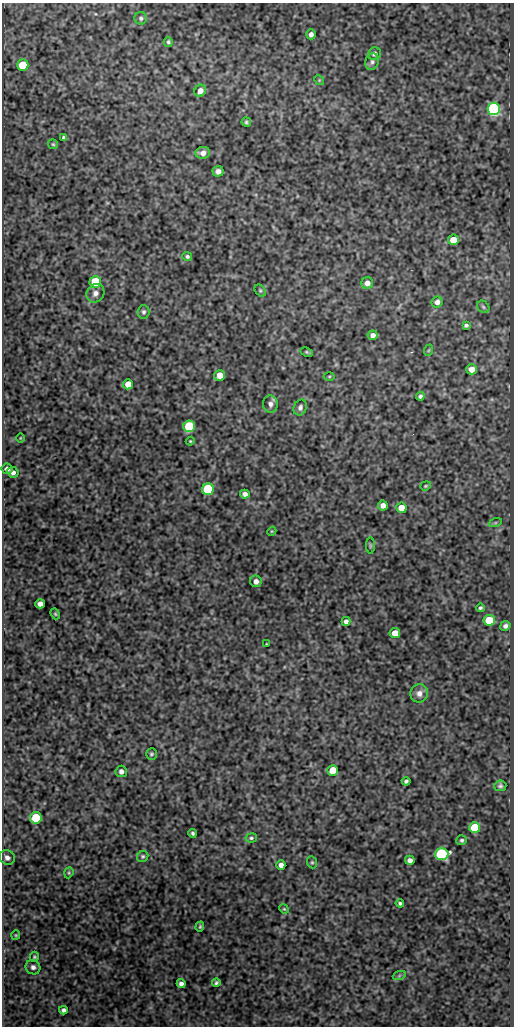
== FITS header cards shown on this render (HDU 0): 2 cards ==
NAXIS1  =                  512
NAXIS2  =                 1024

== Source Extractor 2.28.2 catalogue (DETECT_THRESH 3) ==
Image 512 x 1024 px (HDU 0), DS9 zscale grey, 1 PNG px = 1 image px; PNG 516 x 1028 px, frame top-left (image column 1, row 1024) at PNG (2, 3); each listed source drawn as its Kron ellipse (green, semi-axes under 4 px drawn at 4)
Background 293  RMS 0.76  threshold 2.29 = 3 sigma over >= 5 px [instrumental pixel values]
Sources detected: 84; all 84 listed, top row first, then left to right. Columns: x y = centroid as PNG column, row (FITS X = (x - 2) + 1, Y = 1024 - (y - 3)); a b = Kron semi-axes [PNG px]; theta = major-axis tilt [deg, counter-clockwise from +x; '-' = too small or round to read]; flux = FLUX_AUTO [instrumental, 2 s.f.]
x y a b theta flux
141 18 6 6 - 130
311 34 5 4 - 200
168 42 5 4 - 94
374 54 6 6 - 180
372 62 8 6 75 170
23 65 5 5 - 1500
319 80 5 4 - 60
200 91 6 5 - 360
494 109 6 6 - 12000
246 122 5 4 - 92
63 137 3 3 - 86
53 144 5 5 - 68
203 153 7 6 - 290
218 171 5 5 - 220
453 240 5 5 - 720
187 256 5 4 - 100
95 282 6 5 - 2700
367 283 6 6 - 300
260 291 7 5 -49 77
95 293 10 8 52 260
437 302 6 5 - 240
483 307 7 5 -46 95
144 312 7 6 - 120
466 325 4 4 - 100
373 335 5 5 - 230
429 350 6 3 71 51
306 352 6 4 -27 72
471 369 5 5 - 400
220 375 6 5 - 520
329 376 5 3 - 51
128 384 5 5 - 580
420 396 4 4 - 120
270 404 9 7 -84 250
300 408 8 6 68 180
189 426 6 5 - 4100
20 438 4 3 - 40
190 441 4 4 - 55
7 469 6 5 - 200
13 472 6 5 - 210
426 486 6 4 21 65
208 489 6 5 - 5100
245 494 5 4 - 200
383 505 5 5 - 260
401 508 5 5 - 720
495 523 7 4 18 71
272 531 5 3 - 47
370 546 8 4 90 65
256 581 6 5 - 290
40 604 5 4 - 290
480 608 4 3 - 91
55 614 6 4 -68 67
489 620 5 5 - 2300
346 621 4 4 - 190
505 626 5 5 - 150
395 633 5 5 - 610
266 644 3 2 - 33
419 693 9 9 - 300
151 754 6 5 - 88
333 770 5 5 - 940
121 771 6 5 - 200
406 781 4 4 - 100
500 786 6 5 - 110
36 818 6 5 - 2800
475 828 5 5 - 2000
193 833 4 3 - 92
251 838 6 4 10 88
462 840 5 5 - 88
442 854 6 6 - 6800
143 856 6 5 - 85
7 858 8 7 - 210
410 860 5 4 - 200
312 862 6 5 - 76
281 865 5 4 - 240
69 873 6 4 71 65
400 903 4 3 - 92
284 909 5 4 - 55
200 927 5 4 - 59
16 935 5 4 - 56
34 957 5 4 - 71
33 967 7 7 - 180
399 976 7 4 19 75
216 983 4 3 - 85
181 984 4 4 - 190
63 1010 4 4 - 140